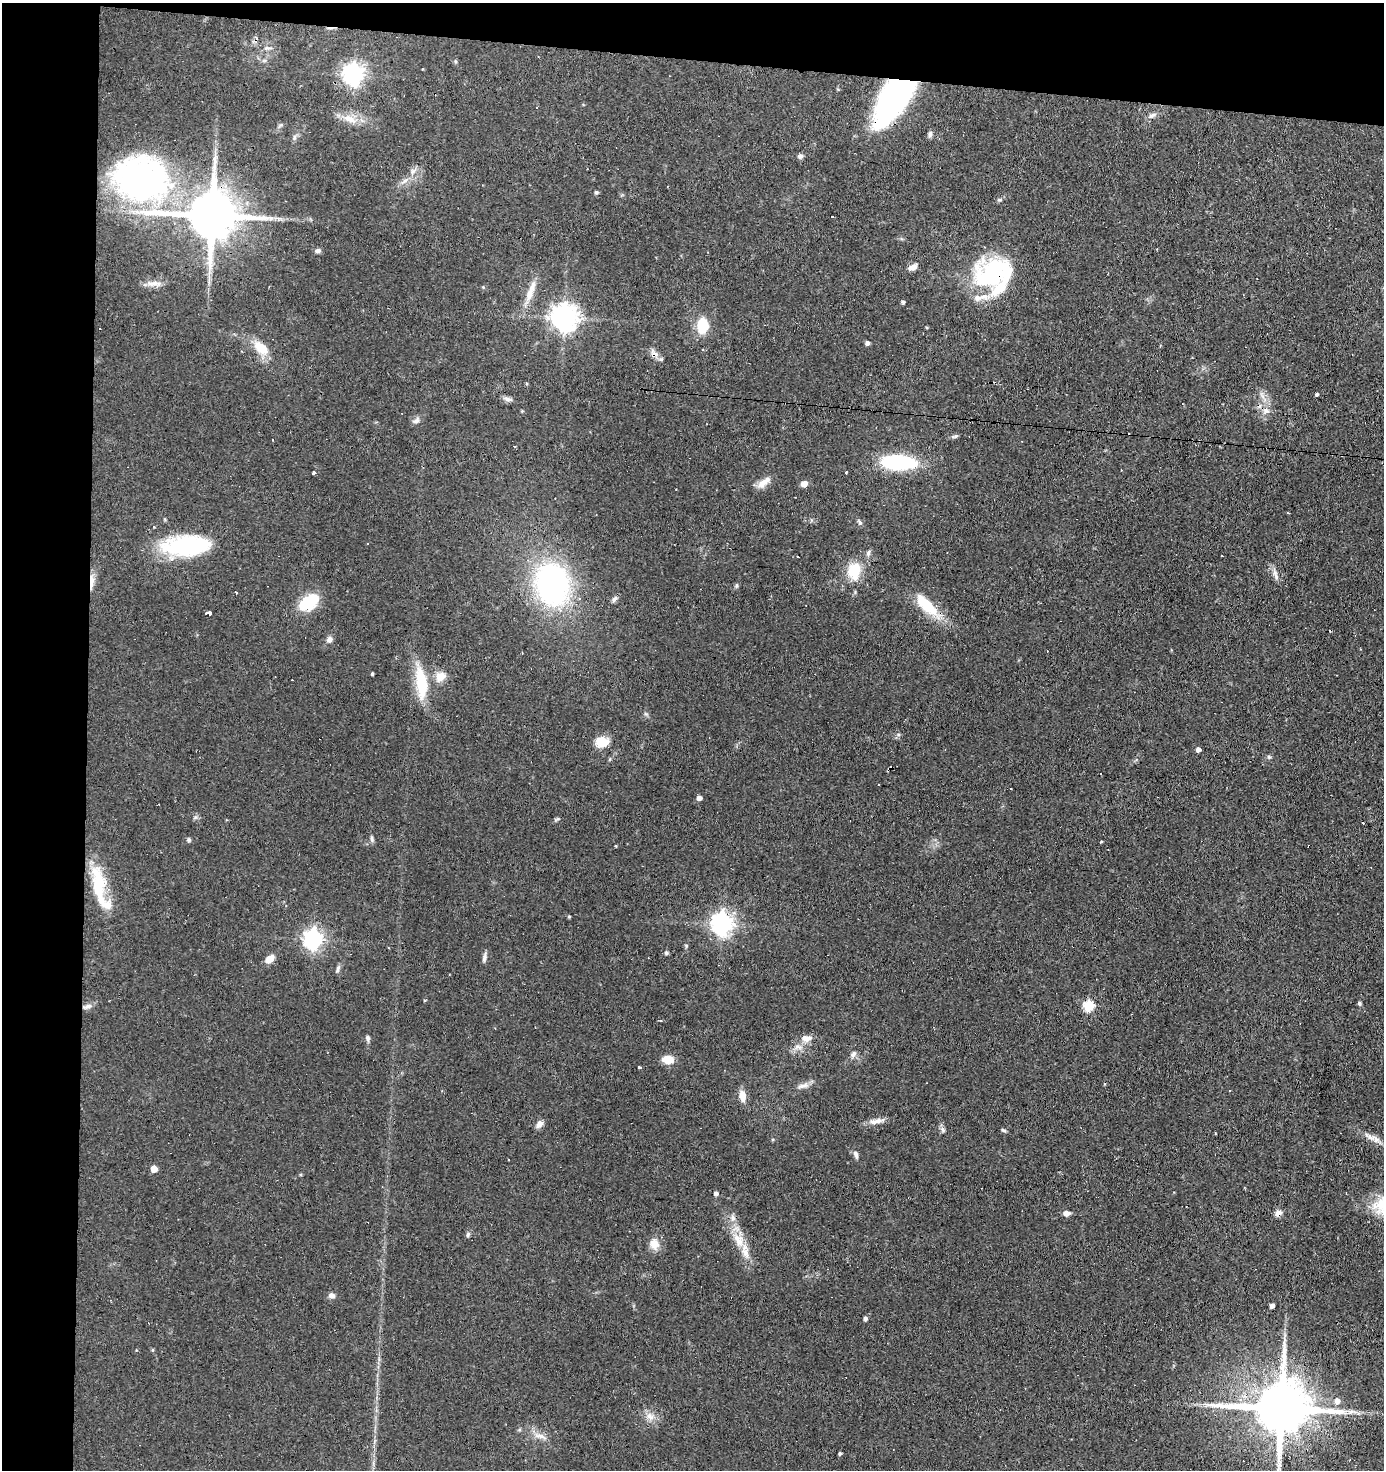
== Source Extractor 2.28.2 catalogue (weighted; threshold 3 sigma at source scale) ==
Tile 1 of 3 x 3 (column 1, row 1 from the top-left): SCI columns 101-1482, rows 2936-4403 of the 4429 x 4403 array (HDU 1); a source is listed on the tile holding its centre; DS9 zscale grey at full resolution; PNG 1386 x 1472 px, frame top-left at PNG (2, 3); no overlay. Shown black and unused: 10% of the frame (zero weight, under 3 of 4 exposures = <1% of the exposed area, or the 3 px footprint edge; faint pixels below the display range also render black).
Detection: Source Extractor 2.28.2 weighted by HDU 2 'WHT'; one run over the whole footprint, this tile lists its part. Background 0.11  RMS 0.0053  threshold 0.024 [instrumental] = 3 sigma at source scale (4.5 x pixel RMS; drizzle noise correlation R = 1.50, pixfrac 1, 0.05/0.05 arcsec/px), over >= 5 px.
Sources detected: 133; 1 inside a brighter object's white glare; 14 cosmic-ray / hot-pixel residue — not listed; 5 inside a brighter listed object's ellipse — not listed separately; the other 113 listed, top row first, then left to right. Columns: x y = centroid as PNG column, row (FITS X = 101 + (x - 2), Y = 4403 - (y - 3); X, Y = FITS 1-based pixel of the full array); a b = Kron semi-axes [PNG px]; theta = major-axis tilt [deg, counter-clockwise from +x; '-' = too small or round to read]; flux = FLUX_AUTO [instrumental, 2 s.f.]
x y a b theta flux
267 48 12 4 0 1.5
455 61 6 3 -71 0.63
353 74 8 7 - 320
894 97 50 22 56 150
537 107 3 3 - 0.73
1152 115 13 6 29 2.2
349 119 20 10 -22 6.7
930 134 10 5 74 1.3
294 137 8 4 82 1.1
800 156 7 6 - 1.4
413 171 10 5 54 1.8
141 180 61 48 -12 160
405 180 9 5 44 1.9
596 192 5 4 - 0.7
1000 200 8 4 0 0.8
212 215 16 13 -3 3200
271 218 7 4 18 1.3
318 251 7 5 14 1.4
913 267 9 6 23 3.4
994 272 47 32 23 53
155 283 19 6 0 3.5
530 292 35 8 70 7.9
903 302 4 3 - 1.1
564 317 8 8 - 570
702 325 17 12 88 14
867 343 4 4 - 1.8
261 348 15 9 -41 12
654 353 13 7 -42 3.2
1317 394 4 3 - 1.1
508 399 13 6 -17 1.8
1266 411 9 4 -13 1.6
416 421 10 6 31 1.8
954 436 10 4 6 1
273 440 3 2 - 1.2
898 462 32 13 -2 43
846 472 3 3 - 0.81
313 473 3 3 - 1.7
763 483 21 8 40 4.7
804 483 8 7 - 2.6
1288 513 2 2 - 0.51
860 523 7 5 -87 1.1
187 545 49 20 3 54
868 553 9 5 79 1.5
854 571 24 17 81 14
1275 574 17 5 -73 2.6
92 581 20 5 88 3.9
552 584 33 26 -79 130
737 585 6 4 72 0.75
614 599 9 5 56 1.4
308 602 20 12 36 21
926 605 31 11 -45 19
209 613 4 3 - 6.3
329 639 8 7 - 2.1
372 674 3 3 - 0.68
440 677 14 12 35 5.7
421 683 37 13 -84 21
898 734 5 3 - 0.73
601 742 14 11 2 9.1
1198 749 4 4 - 2.7
1269 757 5 5 - 0.83
891 768 5 3 - 2.8
1101 773 3 3 - 2.8
699 798 4 4 - 3
195 817 6 4 20 0.86
372 839 9 5 -77 1.1
189 840 5 5 - 1.1
1101 842 3 2 - 0.46
616 846 4 3 - 0.38
98 884 44 15 -82 25
569 916 5 3 - 0.51
722 924 8 7 - 350
313 939 7 7 - 250
686 946 5 4 - 0.67
666 953 5 5 - 0.8
484 957 13 5 80 1.7
269 959 11 7 39 4.2
338 969 10 4 73 1.3
87 1006 14 5 21 2.3
1088 1006 5 5 - 36
660 1020 3 3 - 0.75
368 1038 7 5 -80 1.2
806 1038 15 9 -5 4.3
798 1047 11 5 -16 2.3
853 1054 10 6 48 1.9
668 1059 11 8 -5 7.5
639 1067 3 3 - 0.59
1105 1084 4 3 - 0.44
803 1086 18 5 15 2.9
742 1096 14 7 -82 4.9
876 1121 22 7 11 3.8
539 1124 10 7 49 2.7
943 1130 8 6 -63 1.4
1003 1130 7 4 -27 0.8
1370 1137 20 7 -26 4.2
856 1154 10 6 -69 1.8
154 1169 5 5 - 7.4
716 1193 4 4 - 1.9
1066 1213 8 7 - 2.2
1278 1213 8 7 - 2.9
733 1218 9 6 -72 2.1
468 1234 7 5 74 1
738 1240 24 13 -60 10
654 1244 15 12 -76 5.3
332 1295 8 6 -7 2.1
111 1300 3 2 - 0.62
1272 1306 4 4 - 2.4
865 1318 4 4 - 1.4
152 1350 4 3 - 0.75
1337 1401 7 6 - 3.2
1281 1408 19 14 -4 4200
650 1416 13 8 -33 4
541 1436 21 5 -19 3.8
840 1453 3 3 - 0.88
Overlapping masked pixels (flux is a lower limit): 9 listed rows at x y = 894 97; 212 215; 994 272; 654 353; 1266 411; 92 581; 891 768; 1278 1213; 1281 1408
Isophote crosses this tile's border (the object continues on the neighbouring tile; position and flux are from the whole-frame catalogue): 1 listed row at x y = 1281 1408